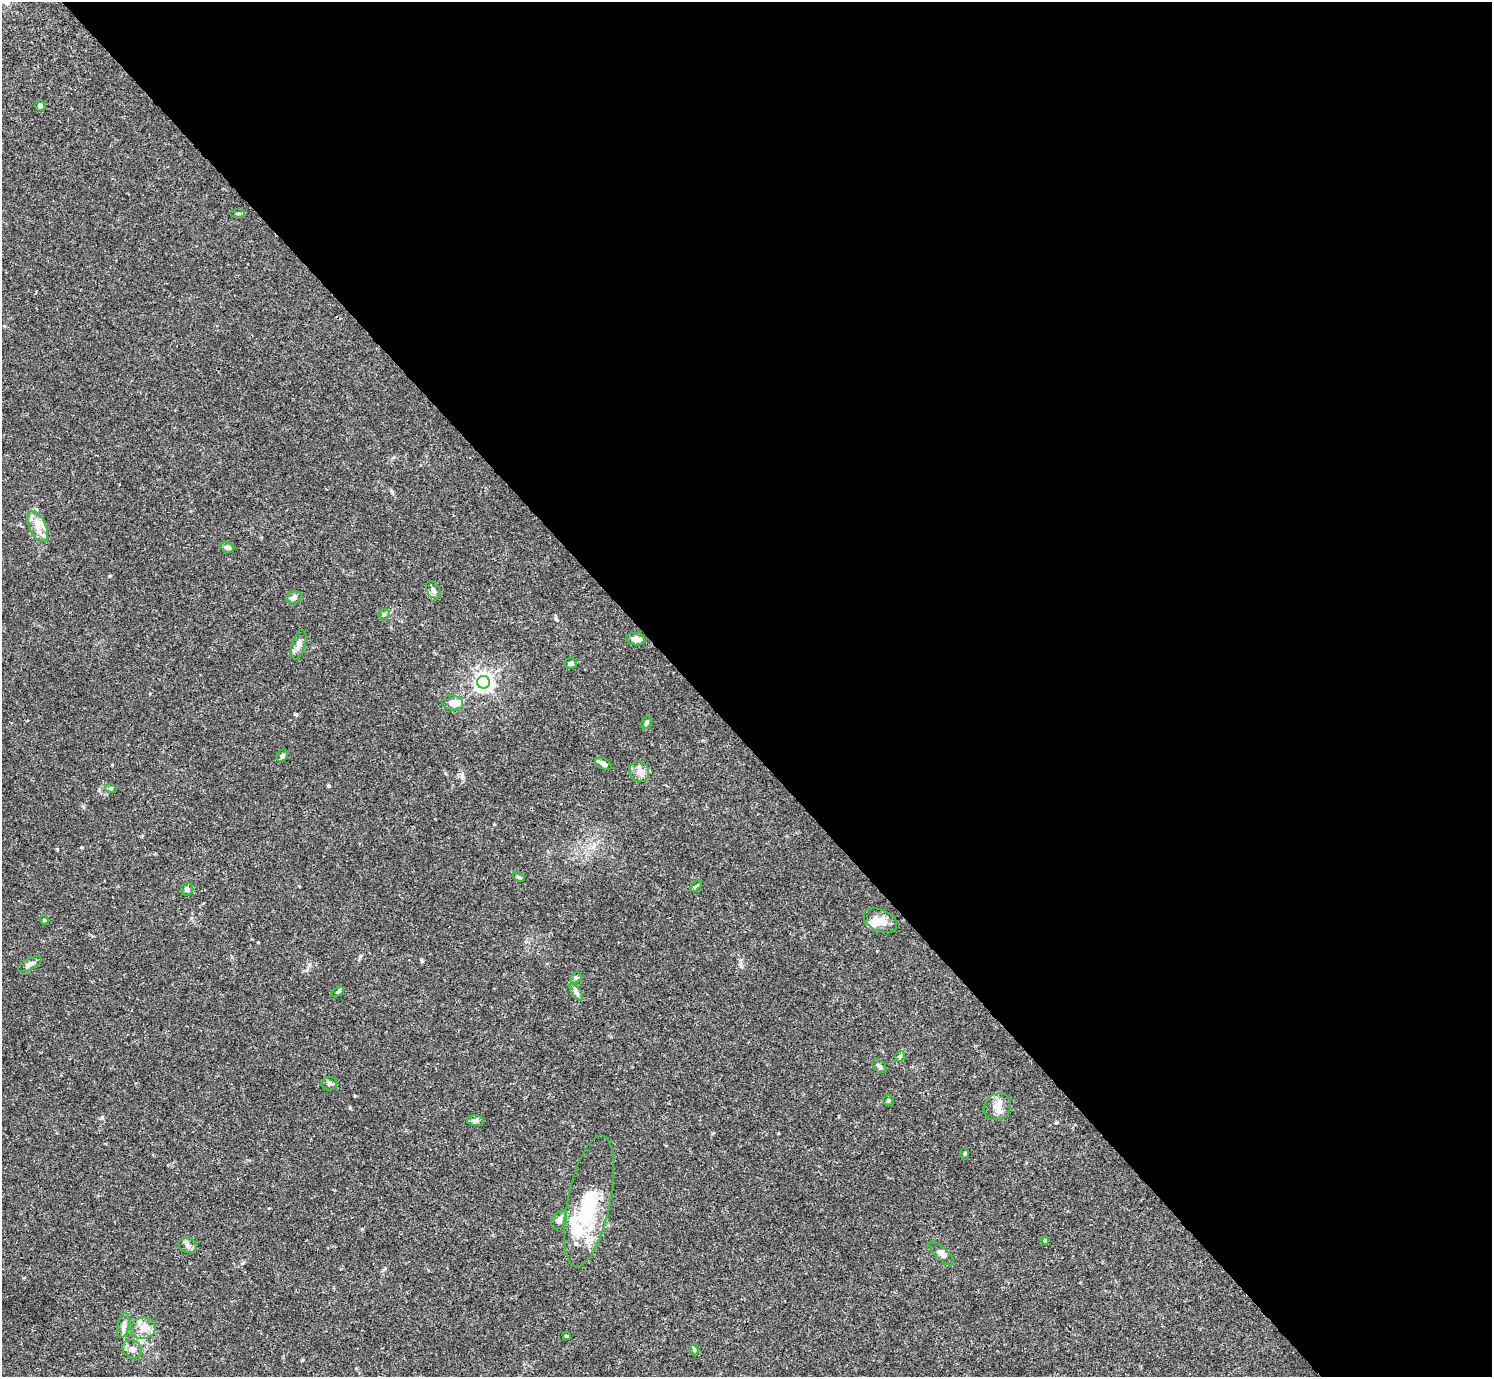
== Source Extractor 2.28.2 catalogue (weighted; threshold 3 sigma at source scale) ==
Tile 8 of 4 x 4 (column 4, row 2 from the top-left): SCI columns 4469-5958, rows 2910-4284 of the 5962 x 5959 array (HDU 1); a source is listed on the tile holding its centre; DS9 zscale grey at full resolution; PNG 1494 x 1379 px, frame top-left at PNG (2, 2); each listed source drawn as its Kron ellipse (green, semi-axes under 4 px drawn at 4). Shown black and unused: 54% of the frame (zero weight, under 3 of 4 exposures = <1% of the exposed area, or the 3 px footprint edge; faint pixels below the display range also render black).
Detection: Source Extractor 2.28.2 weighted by HDU 2 'WHT'; one run over the whole footprint, this tile lists its part. Background 0.0164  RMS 0.0022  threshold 0.00968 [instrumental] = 3 sigma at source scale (4.5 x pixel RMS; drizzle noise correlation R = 1.50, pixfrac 1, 0.05/0.05 arcsec/px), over >= 5 px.
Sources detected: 54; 2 inside a brighter object's white glare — neither listed nor drawn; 9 inside a brighter listed object's ellipse — not listed separately; the other 43 listed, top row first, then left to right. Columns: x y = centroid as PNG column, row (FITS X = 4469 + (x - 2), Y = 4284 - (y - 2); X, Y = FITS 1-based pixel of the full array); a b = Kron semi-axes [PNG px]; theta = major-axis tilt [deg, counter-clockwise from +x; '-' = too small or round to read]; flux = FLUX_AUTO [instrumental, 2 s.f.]
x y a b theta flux
40 106 5 5 - 0.43
238 213 7 3 1 0.33
37 527 16 8 -64 2.1
227 547 7 5 -15 0.78
433 590 9 6 -58 0.78
294 597 8 5 19 0.86
384 614 5 5 - 0.35
635 639 10 6 -5 1.3
299 645 15 6 73 1.1
570 663 6 5 - 0.52
483 682 6 6 - 99
453 703 10 7 -8 1.8
646 723 6 4 60 0.4
282 756 7 5 55 0.47
603 764 9 5 -27 0.81
639 772 11 9 -52 1.4
111 789 6 3 -18 0.23
519 877 6 4 -24 0.3
696 886 7 4 44 0.29
187 889 6 6 - 0.71
44 920 4 4 - 0.22
880 921 18 11 -24 2.2
30 964 13 5 28 0.82
576 978 6 5 - 0.35
337 992 7 4 31 0.27
576 992 9 4 -55 0.57
900 1056 6 4 45 0.32
879 1066 8 5 -42 0.65
329 1084 7 7 - 0.48
889 1100 5 5 - 0.31
997 1107 14 12 42 2
476 1121 8 5 -5 0.55
965 1154 6 3 82 0.22
589 1201 67 21 78 14
559 1220 10 7 55 1.2
1045 1240 4 3 - 0.24
188 1245 9 7 -19 0.83
941 1253 16 6 -44 0.86
124 1325 13 6 79 0.88
143 1328 12 10 6 1.9
566 1336 4 3 - 0.81
132 1349 10 8 -38 0.97
694 1350 6 4 -84 0.29
Unlisted compact peaks at least as high as the median listed source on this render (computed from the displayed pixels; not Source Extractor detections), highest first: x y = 102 1117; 360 956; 110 576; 350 1108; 295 714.